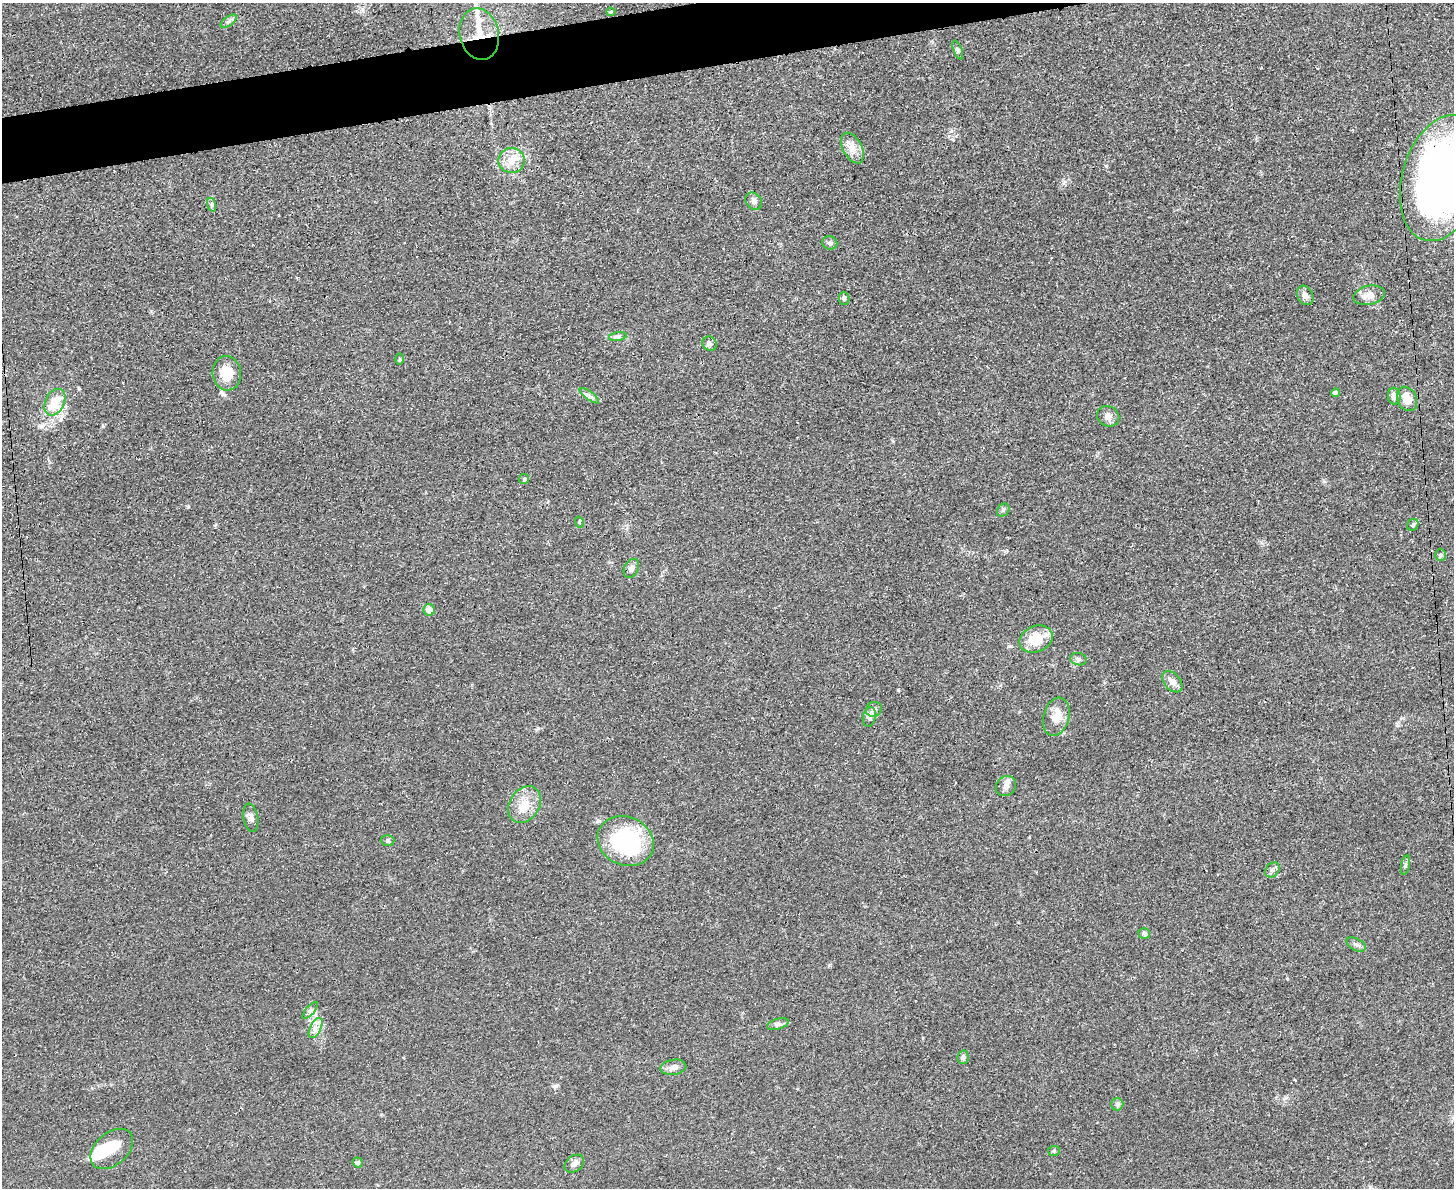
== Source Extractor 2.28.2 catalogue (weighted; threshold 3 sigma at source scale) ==
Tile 8 of 3 x 4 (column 2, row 3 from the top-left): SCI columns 1594-3045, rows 1198-2383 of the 4749 x 4767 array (HDU 1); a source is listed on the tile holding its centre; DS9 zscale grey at full resolution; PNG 1456 x 1190 px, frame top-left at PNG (2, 3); each listed source drawn as its Kron ellipse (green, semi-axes under 4 px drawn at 4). Shown black and unused: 3% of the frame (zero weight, under 3 of 4 exposures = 2% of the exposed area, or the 3 px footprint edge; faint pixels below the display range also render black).
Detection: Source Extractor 2.28.2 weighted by HDU 2 'WHT'; one run over the whole footprint, this tile lists its part. Background 0.0465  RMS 0.0051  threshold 0.0229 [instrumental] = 3 sigma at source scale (4.5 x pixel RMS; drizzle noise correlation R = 1.50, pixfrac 1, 0.05/0.05 arcsec/px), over >= 5 px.
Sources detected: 58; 2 inside a brighter object's white glare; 1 long thin detection or spike segment (spike, bleed or trail) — neither listed nor drawn; the other 55 listed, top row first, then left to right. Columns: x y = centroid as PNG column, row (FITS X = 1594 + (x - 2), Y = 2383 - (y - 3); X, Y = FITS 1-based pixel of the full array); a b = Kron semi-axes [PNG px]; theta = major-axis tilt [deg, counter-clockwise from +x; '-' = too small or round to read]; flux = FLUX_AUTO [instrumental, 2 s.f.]
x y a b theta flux
611 12 4 4 - 0.58
229 21 9 4 36 1.4
479 34 26 19 -77 14
958 50 10 4 -68 1
852 148 16 9 -62 4.8
512 160 13 12 - 6.3
1442 178 65 40 74 330
754 201 9 7 -48 1.9
212 205 7 4 -71 0.99
830 243 7 6 - 1.3
1305 295 10 7 -60 2.4
1369 295 16 9 12 4.6
844 298 6 5 - 1
618 337 9 4 9 1.2
709 344 7 7 - 1.5
399 359 5 3 - 0.53
227 373 17 14 -85 11
1335 393 4 4 - 1.5
589 396 11 3 -35 1.3
1394 396 8 6 -83 3.2
1407 399 13 9 -66 6.1
55 402 14 9 63 11
1108 416 11 10 - 2.9
524 479 5 4 - 0.64
1003 510 7 5 48 1
579 522 5 3 - 0.55
1413 525 6 5 - 0.98
1440 555 6 5 - 0.87
631 568 10 7 60 2.3
429 610 6 5 - 5.2
1036 639 17 13 24 14
1078 659 8 6 -15 1.4
1172 682 12 8 -48 3.6
874 709 8 7 - 2.2
869 717 10 6 76 1.9
1056 717 19 13 74 7.5
1006 786 11 9 46 2.6
525 805 20 15 57 8.8
251 818 14 7 -80 2.3
387 840 7 5 0 0.82
626 841 29 24 -26 51
1405 865 10 4 78 0.95
1272 870 8 6 49 1.4
1144 933 6 5 - 1.3
1356 944 10 6 -25 1.5
310 1010 10 3 50 1
778 1024 11 5 17 1.6
316 1028 11 5 62 2.6
963 1057 7 5 78 1.2
673 1067 13 7 10 3
1117 1104 6 6 - 1
112 1149 24 16 41 13
1054 1151 6 5 - 0.76
358 1162 5 5 - 1.1
574 1164 11 7 37 2.6
Overlapping masked pixels (flux is a lower limit): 2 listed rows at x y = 479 34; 1442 178
Isophote crosses this tile's border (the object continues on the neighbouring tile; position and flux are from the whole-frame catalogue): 1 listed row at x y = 1442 178
Unlisted compact peaks at least as high as the median listed source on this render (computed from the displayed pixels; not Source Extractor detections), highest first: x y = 1106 166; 898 690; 188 507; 1285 1098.